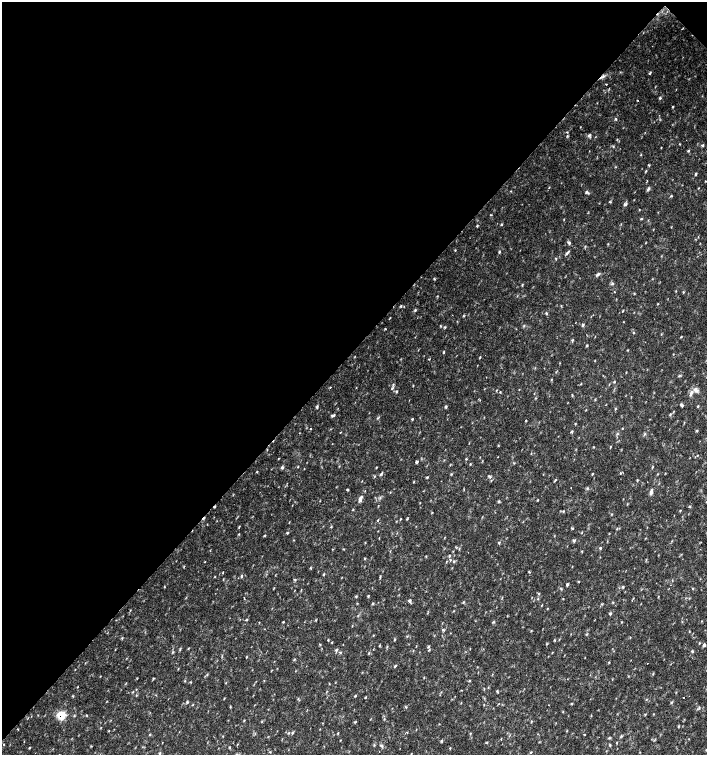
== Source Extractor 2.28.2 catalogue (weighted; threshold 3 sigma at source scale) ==
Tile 2 of 4 x 4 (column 2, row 1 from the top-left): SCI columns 1635-3043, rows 4518-6023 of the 6023 x 6029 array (HDU 1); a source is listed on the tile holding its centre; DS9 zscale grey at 2 x 2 block average (1 PNG px = mean of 2 x 2 image px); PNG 709 x 757 px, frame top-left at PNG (2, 2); no overlay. Shown black and unused: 47% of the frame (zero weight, under 2 of 3 exposures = <1% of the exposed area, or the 3 px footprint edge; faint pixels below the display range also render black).
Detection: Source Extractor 2.28.2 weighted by HDU 2 'WHT'; one run over the whole footprint, this tile lists its part. Background 0.0332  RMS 0.0037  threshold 0.0166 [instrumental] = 3 sigma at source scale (4.5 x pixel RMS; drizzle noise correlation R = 1.50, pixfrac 1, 0.0396/0.0396 arcsec/px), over >= 5 px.
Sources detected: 207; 1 cosmic-ray / hot-pixel residue — not listed; the other 206 listed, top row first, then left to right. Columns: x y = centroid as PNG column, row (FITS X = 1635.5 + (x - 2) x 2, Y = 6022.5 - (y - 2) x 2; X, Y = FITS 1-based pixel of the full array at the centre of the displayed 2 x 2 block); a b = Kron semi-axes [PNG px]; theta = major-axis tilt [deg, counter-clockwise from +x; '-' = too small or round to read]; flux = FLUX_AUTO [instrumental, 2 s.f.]
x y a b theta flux
650 73 3 2 - 0.97
602 77 10 3 28 2.5
606 84 2 2 - 0.93
660 98 3 3 - 1.1
637 100 2 2 - 0.69
673 106 3 2 - 0.6
616 119 3 2 - 0.84
580 127 3 2 - 0.31
589 135 5 3 - 1.6
703 145 3 3 - 1.1
661 147 3 2 - 0.4
688 151 4 2 - 0.95
641 154 3 2 - 0.48
649 165 3 2 - 0.7
696 174 3 3 - 0.78
648 189 6 3 63 1.5
587 192 5 3 - 1.3
671 196 4 2 - 0.63
610 202 4 2 - 0.59
625 204 5 3 - 1.6
639 210 3 2 - 0.42
490 215 3 2 - 0.46
641 218 3 2 - 0.6
564 219 3 2 - 0.42
501 225 3 3 - 0.65
477 226 3 2 - 0.69
569 243 5 3 - 1.5
455 250 3 2 - 0.54
499 252 3 2 - 1
567 253 8 2 51 1.4
598 274 6 3 42 1.6
434 279 4 2 - 0.68
612 283 3 3 - 1.3
522 285 4 2 - 0.7
614 292 2 2 - 1.4
683 292 3 2 - 0.51
634 294 3 2 - 0.55
658 304 3 2 - 0.41
401 306 3 3 - 0.85
415 310 4 2 - 0.85
623 310 3 2 - 0.51
546 313 4 2 - 0.81
390 318 4 2 - 0.43
583 325 4 3 - 1.2
445 327 3 2 - 0.7
385 329 2 2 - 0.6
633 333 3 2 - 0.61
681 337 3 2 - 0.54
587 345 3 2 - 0.6
444 352 3 2 - 0.71
480 357 4 2 - 0.59
595 360 3 2 - 0.38
551 379 4 2 - 0.59
581 384 3 2 - 0.56
413 385 4 2 - 0.51
330 387 2 2 - 0.51
392 388 6 3 49 1.3
695 390 7 5 -38 3.3
396 392 3 3 - 0.93
500 392 2 2 - 0.69
691 393 9 4 62 3
572 395 4 2 - 0.56
682 405 4 3 - 1.5
698 406 3 2 - 0.64
317 407 4 3 - 1.1
446 407 4 3 - 1
333 415 6 3 26 1.4
670 415 3 3 - 0.72
378 418 4 2 - 0.68
412 419 3 2 - 0.67
526 420 2 2 - 0.57
575 423 3 2 - 0.54
622 428 3 2 - 0.5
310 429 2 2 - 0.61
697 431 4 2 - 0.64
340 432 3 2 - 0.38
572 432 3 2 - 1.3
644 434 4 2 - 0.85
498 446 3 2 - 0.45
594 447 3 2 - 0.46
610 447 5 2 - 0.52
531 453 3 2 - 0.42
697 455 3 2 - 0.43
278 459 3 2 - 0.4
466 459 3 2 - 0.61
416 462 3 3 - 1.3
282 467 3 3 - 1.9
298 467 3 2 - 0.49
376 467 3 2 - 0.47
652 467 4 2 - 0.66
257 472 3 2 - 0.55
620 473 3 2 - 0.52
592 474 3 2 - 0.66
374 476 3 2 - 0.59
489 476 4 3 - 0.93
427 477 3 2 - 0.83
555 480 5 2 - 0.8
414 482 4 2 - 0.48
571 488 2 2 - 0.27
587 488 4 3 - 0.88
347 490 4 2 - 0.75
390 492 2 2 - 0.43
651 492 10 3 82 2.1
360 499 8 4 72 3.2
537 500 3 2 - 0.58
499 501 3 2 - 0.8
689 506 3 2 - 0.65
214 507 3 2 - 0.89
353 509 3 2 - 0.48
680 510 3 2 - 0.68
563 511 3 2 - 0.64
378 520 3 2 - 0.73
400 520 4 2 - 0.5
239 527 4 2 - 0.58
331 527 3 2 - 0.53
572 528 3 2 - 0.72
582 532 3 2 - 0.42
287 533 3 3 - 0.73
239 534 3 2 - 0.53
265 536 4 2 - 0.64
379 538 3 2 - 0.36
574 541 4 3 - 1.2
499 543 4 2 - 0.81
600 548 3 3 - 0.78
449 556 5 2 - 0.8
364 559 3 3 - 0.72
454 561 3 2 - 0.79
205 562 3 2 - 0.38
446 562 3 2 - 0.45
310 568 3 2 - 0.59
241 576 5 2 - 0.91
215 577 3 2 - 0.38
295 580 3 3 - 0.83
672 580 3 2 - 0.4
567 584 3 2 - 1.5
164 587 3 2 - 0.44
623 587 3 2 - 1.1
539 594 3 2 - 0.72
368 596 3 2 - 0.73
409 601 4 4 - 1.6
463 602 3 3 - 0.74
373 603 3 3 - 0.83
547 609 3 2 - 0.41
610 613 4 3 - 1.1
247 619 3 3 - 0.71
316 620 3 2 - 0.45
283 622 3 2 - 0.49
494 622 3 2 - 0.72
443 630 4 3 - 1
373 635 3 2 - 0.48
328 640 3 2 - 0.65
394 640 3 3 - 0.62
554 640 4 2 - 0.55
699 643 3 2 - 0.5
320 644 3 2 - 0.57
704 644 4 3 - 1.6
379 645 3 2 - 0.6
428 646 4 3 - 0.98
188 649 3 2 - 0.44
336 650 4 4 - 1.3
429 650 3 3 - 0.75
692 651 4 3 - 0.84
340 652 3 2 - 0.57
552 652 3 2 - 0.44
294 659 3 2 - 0.59
609 662 3 2 - 0.5
647 663 2 2 - 0.39
395 666 4 2 - 0.88
207 674 3 2 - 0.58
185 681 3 2 - 0.54
469 681 3 3 - 0.65
190 682 3 2 - 0.59
78 687 3 2 - 0.39
461 690 2 2 - 0.56
326 692 3 2 - 0.52
497 692 5 2 - 0.7
136 695 3 2 - 0.48
73 696 4 2 - 0.47
355 696 4 2 - 0.88
365 697 3 2 - 0.6
683 698 2 2 - 0.42
646 699 3 2 - 0.51
187 702 4 3 - 0.95
671 702 3 3 - 0.67
461 703 3 2 - 0.37
193 705 3 2 - 0.48
548 705 2 2 - 0.25
61 715 5 4 - 23
645 715 4 2 - 0.56
384 719 3 2 - 0.53
531 721 3 2 - 0.65
355 722 4 2 - 0.66
678 726 3 2 - 0.63
292 733 4 3 - 0.96
338 733 3 2 - 0.55
584 734 2 2 - 1.8
150 735 3 2 - 0.59
621 736 4 2 - 0.85
441 741 4 2 - 0.65
617 743 3 2 - 0.53
3 744 2 2 - 0.61
381 746 5 3 - 1.4
29 748 2 2 - 0.77
450 748 3 2 - 0.66
531 752 3 2 - 0.55
160 753 4 2 - 0.79
Overlapping masked pixels (flux is a lower limit): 3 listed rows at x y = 602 77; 214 507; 61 715
Diffuse or blended objects may show on this block-average render without a row.